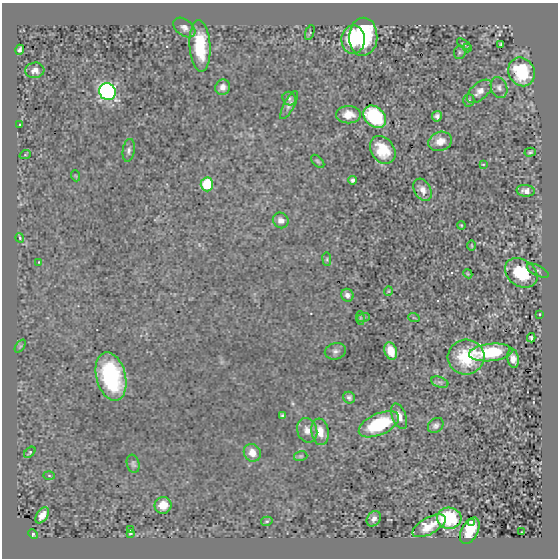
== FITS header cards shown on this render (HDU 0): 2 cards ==
NAXIS1  =                  556 /
NAXIS2  =                  556 /

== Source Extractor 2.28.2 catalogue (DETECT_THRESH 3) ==
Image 556 x 556 px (HDU 0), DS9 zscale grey, 1 PNG px = 1 image px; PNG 560 x 560 px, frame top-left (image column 1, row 556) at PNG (2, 3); each listed source drawn as its Kron ellipse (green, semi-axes under 4 px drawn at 4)
Background -3.01e-05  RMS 0.0011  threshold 0.00321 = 3 sigma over >= 5 px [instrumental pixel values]
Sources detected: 83; all 83 listed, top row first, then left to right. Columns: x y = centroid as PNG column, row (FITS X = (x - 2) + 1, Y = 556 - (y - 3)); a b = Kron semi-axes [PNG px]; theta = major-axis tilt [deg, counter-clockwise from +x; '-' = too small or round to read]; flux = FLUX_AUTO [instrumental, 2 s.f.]
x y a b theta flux
184 28 12 8 -37 0.37
310 33 8 2 69 0.074
363 37 19 14 87 6.8
353 40 14 12 87 3.1
464 44 8 3 -33 0.08
501 44 3 3 - 0.076
200 46 26 10 -86 3.2
468 48 4 3 - 0.077
20 50 5 4 - 0.18
460 52 6 5 - 0.14
35 70 9 8 - 0.41
522 72 15 13 -60 4
223 87 8 7 - 0.42
499 88 11 8 -68 0.31
479 91 15 8 41 0.51
108 92 9 8 - 20
289 99 7 6 - 0.17
469 100 6 5 - 0.13
289 105 16 5 61 0.29
348 115 12 8 1 0.9
437 116 5 5 - 0.22
375 117 12 9 -44 6.4
19 125 2 2 - 0.059
440 141 12 9 19 0.87
129 150 11 6 81 0.27
383 150 15 11 -54 1.7
530 152 6 3 15 0.1
25 155 6 3 19 0.066
318 161 8 4 -44 0.13
483 164 4 2 - 0.05
76 176 6 3 -70 0.058
353 180 4 4 - 0.16
207 184 7 6 - 2.8
422 190 12 8 -61 0.49
526 191 9 5 -5 0.36
281 220 8 7 - 0.4
461 225 4 3 - 0.067
20 238 5 3 - 0.09
472 245 5 2 - 0.065
327 259 7 3 -83 0.086
39 262 3 2 - 0.04
538 271 12 5 -27 0.17
521 273 17 13 -35 2.7
468 274 5 3 - 0.066
388 291 5 4 - 0.075
347 295 6 6 - 0.31
540 314 3 2 - 0.068
360 318 7 3 -86 0.094
364 318 6 4 19 0.1
414 318 6 3 -19 0.064
531 338 4 3 - 0.11
20 346 7 4 53 0.1
335 351 11 8 12 0.3
391 351 9 6 -70 1
491 352 22 8 6 3.6
466 357 18 17 - 2.9
513 358 10 5 -80 0.47
111 377 24 14 -75 7.5
440 382 9 5 -18 0.21
349 398 6 5 - 0.18
282 416 4 4 - 0.16
399 416 13 7 -69 0.55
379 424 21 10 24 4.7
436 425 9 6 43 0.26
307 430 12 10 -70 0.64
320 432 13 8 -83 0.98
30 452 7 4 43 0.1
252 453 9 8 - 0.86
301 456 7 5 15 0.11
133 464 9 6 -74 0.19
49 475 6 4 -2 0.097
163 505 8 8 - 1.2
42 515 9 5 56 0.5
449 518 12 10 -2 3.6
374 519 8 6 53 0.3
267 521 6 4 15 0.11
471 522 4 3 - 0.12
429 526 18 8 28 1.1
131 530 3 2 - 0.082
470 531 14 8 62 1.6
522 531 3 2 - 0.044
130 533 4 2 - 0.056
33 534 5 4 - 0.12